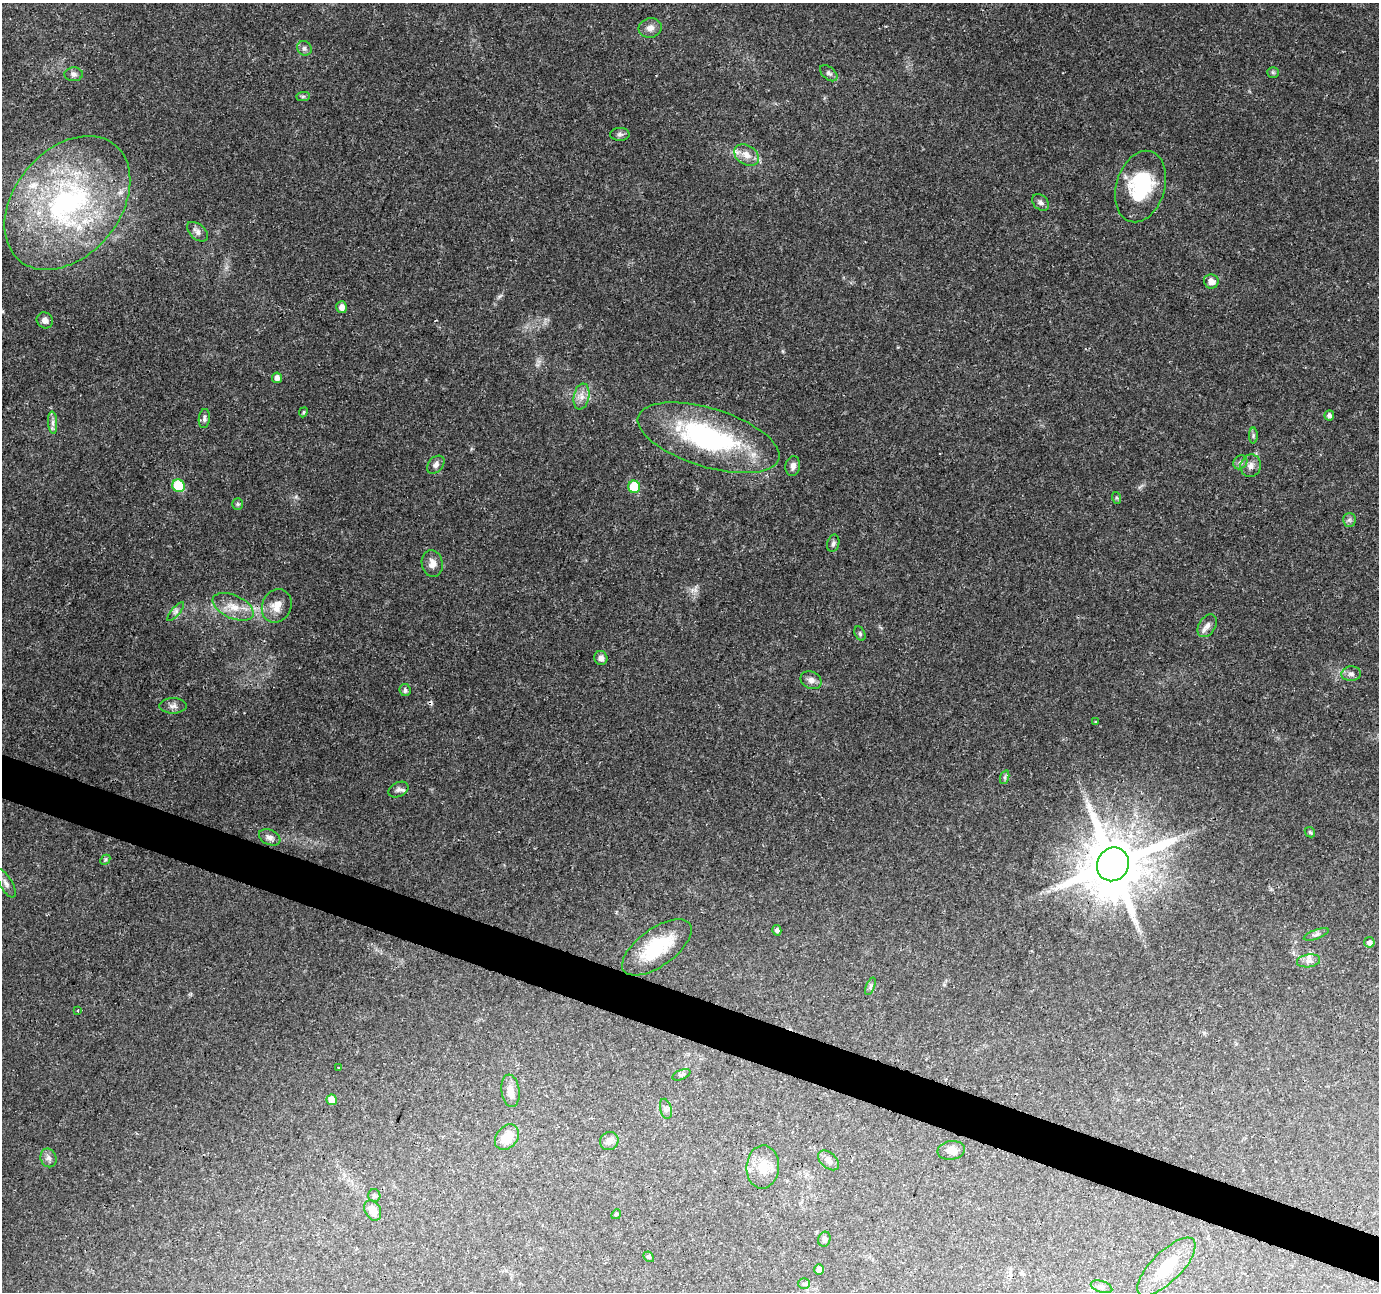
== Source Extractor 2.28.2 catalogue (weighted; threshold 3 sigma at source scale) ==
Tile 6 of 4 x 4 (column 2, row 2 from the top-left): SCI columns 1377-2753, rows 2796-4085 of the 5515 x 5653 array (HDU 1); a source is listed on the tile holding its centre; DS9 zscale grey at full resolution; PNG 1381 x 1294 px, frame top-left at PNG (2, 3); each listed source drawn as its Kron ellipse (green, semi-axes under 4 px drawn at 4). Shown black and unused: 3% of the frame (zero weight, under 3 of 4 exposures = <1% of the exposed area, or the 3 px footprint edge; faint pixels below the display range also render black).
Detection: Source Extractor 2.28.2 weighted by HDU 2 'WHT'; one run over the whole footprint, this tile lists its part. Background 0.0562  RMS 0.0027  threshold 0.0123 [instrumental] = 3 sigma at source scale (4.5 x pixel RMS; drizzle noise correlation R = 1.50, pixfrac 1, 0.0396/0.0396 arcsec/px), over >= 5 px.
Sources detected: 85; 2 cosmic-ray / hot-pixel residue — neither listed nor drawn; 4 inside a brighter listed object's ellipse — not listed separately; the other 79 listed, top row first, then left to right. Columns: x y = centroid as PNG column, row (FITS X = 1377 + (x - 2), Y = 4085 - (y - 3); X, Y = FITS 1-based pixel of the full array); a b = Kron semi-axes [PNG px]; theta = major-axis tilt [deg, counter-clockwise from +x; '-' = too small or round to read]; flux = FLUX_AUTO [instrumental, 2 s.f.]
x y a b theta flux
650 28 11 9 15 1.8
304 48 8 7 - 0.82
1273 72 6 5 - 0.42
829 73 10 6 -39 0.83
74 74 9 7 2 0.9
303 96 7 4 1 0.51
620 134 9 6 1 0.77
746 155 13 9 -33 2.5
1141 187 36 24 73 20
1041 202 9 7 -45 0.97
67 203 75 53 50 72
197 232 12 7 -40 1.4
1211 281 7 7 - 2.3
342 307 6 5 - 1.6
45 320 8 7 - 1.3
277 378 5 5 - 1.4
581 396 13 8 79 2.1
303 412 5 4 - 0.33
1329 415 5 5 - 0.86
204 418 10 5 83 0.77
53 423 11 4 -86 1.1
1253 436 8 4 89 0.52
708 438 73 29 -17 46
1240 462 7 6 - 0.89
436 465 10 7 48 1.2
793 466 10 7 80 1.3
1251 466 11 10 - 1.8
178 486 6 6 - 16
634 487 6 6 - 13
1117 498 6 4 -71 0.36
238 504 5 5 - 0.48
1349 520 7 6 - 0.7
833 543 9 6 76 0.79
432 564 13 10 -82 2
277 606 17 14 65 3.4
233 607 22 11 -24 4.4
176 611 12 4 50 0.88
1207 626 12 8 58 1.7
860 634 7 5 -64 0.52
601 658 7 6 - 1.3
1351 674 9 7 5 1.1
811 680 11 8 -24 1.6
405 690 6 5 - 0.71
173 706 13 7 0 1.3
1096 722 3 3 - 0.29
1005 777 7 4 72 0.56
398 790 10 7 27 1
1310 832 6 4 -46 0.4
270 837 11 7 -23 1.4
105 860 6 4 45 0.43
1113 864 17 15 61 2200
6 883 16 6 -60 1.4
777 930 5 4 - 0.54
1316 934 13 4 20 0.82
1369 942 5 5 - 0.98
657 947 40 18 35 14
1309 961 12 6 8 1.4
870 986 9 3 69 0.44
78 1010 3 2 - 0.31
339 1068 3 2 - 0.23
681 1075 9 5 22 0.59
510 1091 16 9 -83 2.4
332 1100 5 5 - 2.9
666 1109 10 5 -77 0.88
507 1137 14 10 51 5.1
609 1141 9 8 - 1.3
951 1150 14 9 7 2
48 1158 9 8 - 1.1
828 1160 12 7 -40 1.3
763 1167 21 16 85 5.1
374 1195 6 6 - 0.59
373 1210 11 7 -62 3.3
616 1214 5 4 - 0.37
824 1239 7 6 - 0.81
649 1257 6 4 -44 0.44
1166 1267 38 15 45 9.3
819 1269 5 4 - 1.2
804 1284 6 5 - 0.5
1102 1287 11 5 -18 0.86
Overlapping masked pixels (flux is a lower limit): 1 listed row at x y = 1113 864